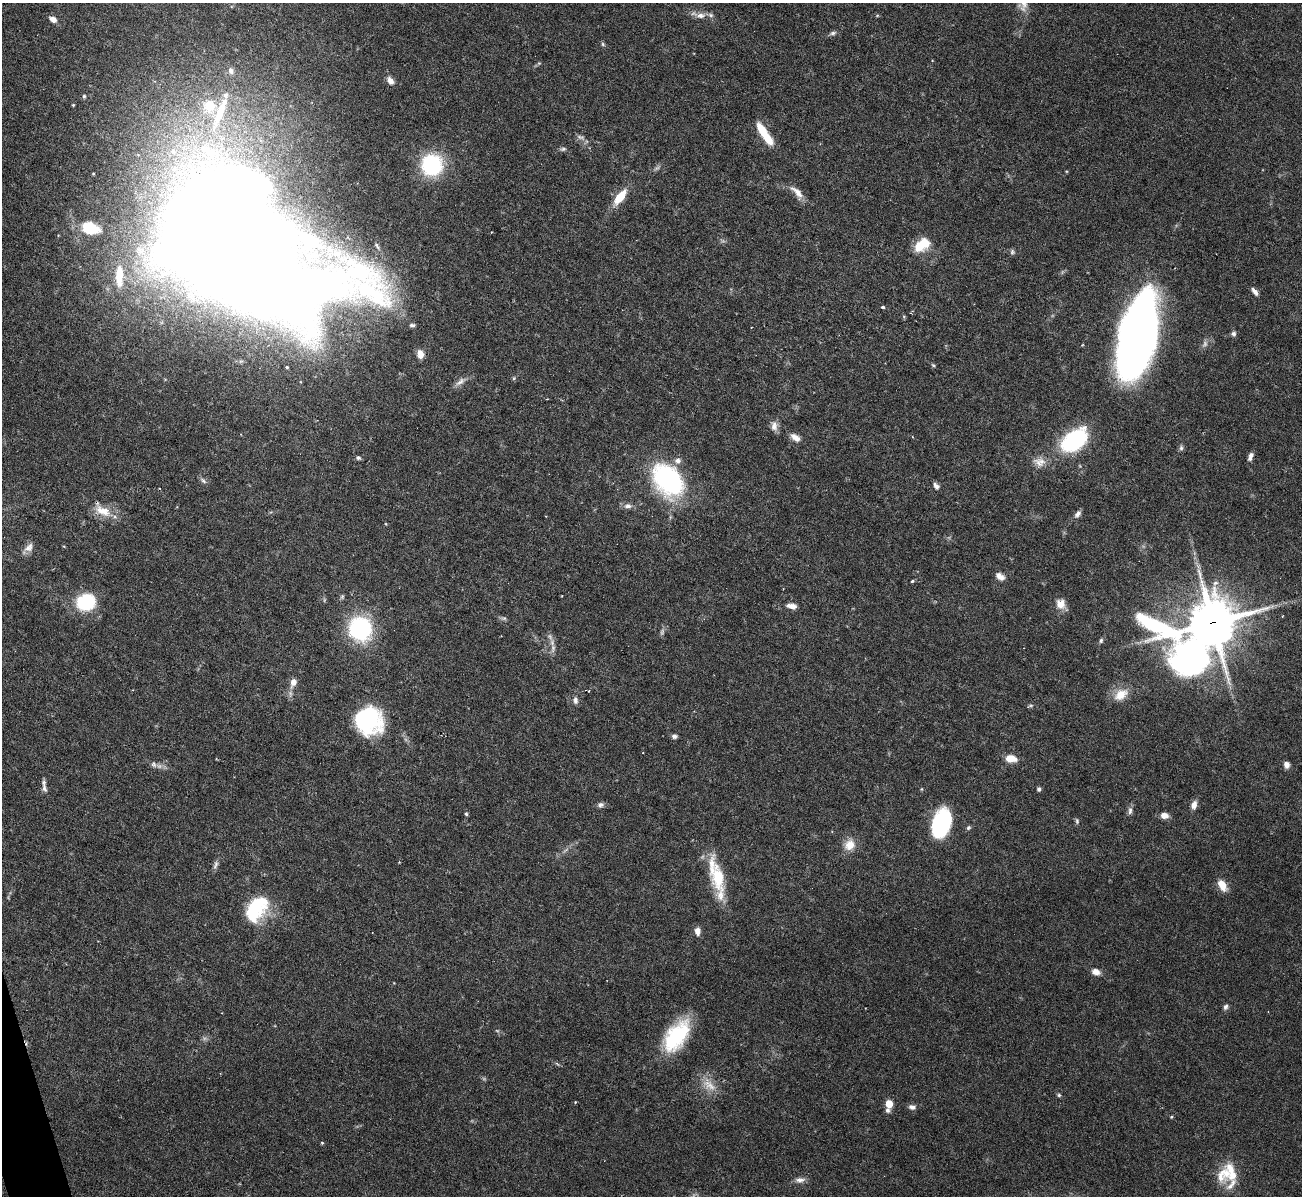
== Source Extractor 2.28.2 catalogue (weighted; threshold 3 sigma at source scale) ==
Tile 7 of 4 x 4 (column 3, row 2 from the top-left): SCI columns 2599-3898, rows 2531-3724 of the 5199 x 5182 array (HDU 1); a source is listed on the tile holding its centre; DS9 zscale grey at full resolution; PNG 1304 x 1198 px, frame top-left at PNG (2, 3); no overlay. Shown black and unused: <1% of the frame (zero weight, under 3 of 6 exposures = <1% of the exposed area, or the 3 px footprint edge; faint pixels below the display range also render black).
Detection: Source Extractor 2.28.2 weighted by HDU 2 'WHT'; one run over the whole footprint, this tile lists its part. Background 0.0842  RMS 0.0032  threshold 0.0132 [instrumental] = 3 sigma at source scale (4.09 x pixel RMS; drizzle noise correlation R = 1.36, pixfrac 0.8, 0.05/0.05 arcsec/px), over >= 5 px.
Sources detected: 117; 6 too faint to see at this stretch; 5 inside a brighter object's white glare — not listed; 8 inside a brighter listed object's ellipse — not listed separately; the other 98 listed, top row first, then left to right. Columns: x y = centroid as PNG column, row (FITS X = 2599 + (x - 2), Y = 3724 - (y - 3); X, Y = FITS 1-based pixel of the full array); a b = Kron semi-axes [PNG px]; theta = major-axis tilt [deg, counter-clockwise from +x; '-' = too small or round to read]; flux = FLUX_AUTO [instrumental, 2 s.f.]
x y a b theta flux
1024 5 23 15 77 4.7
701 15 15 8 6 2.2
53 19 9 6 -29 1.8
833 33 10 5 17 0.83
603 44 6 4 -61 0.48
539 63 6 4 42 0.41
390 81 9 6 -51 2
84 96 5 4 - 0.49
73 105 3 3 - 0.3
209 106 6 6 - 16
219 114 58 12 69 16
762 130 18 8 -60 6.4
563 149 8 5 10 0.68
432 165 21 20 - 25
797 192 23 8 -44 3
620 197 18 8 51 6.9
90 228 20 12 -16 10
219 233 64 52 22 1200
922 244 20 13 38 7.5
377 246 14 5 -56 1
1012 252 8 6 -88 0.63
119 276 30 10 89 8.1
1255 292 10 5 -51 1.3
883 307 4 3 - 1.1
904 317 6 4 -73 0.35
412 325 8 5 -2 0.72
1233 334 6 6 - 0.88
1137 339 71 29 77 210
420 354 11 8 -79 2.3
933 365 6 4 -42 0.4
287 367 4 3 - 0.42
460 382 19 6 34 1.9
547 399 2 2 - 0.21
774 426 13 9 -89 1.9
795 437 13 7 -34 2.1
1074 440 21 13 38 41
1181 448 8 5 81 0.73
1250 457 10 5 71 1.3
358 458 7 5 -20 0.66
1039 463 20 9 -45 2.8
668 480 39 27 -52 44
203 481 9 5 -39 0.85
936 486 8 5 -52 1.2
628 506 12 7 2 1.5
103 511 27 13 -26 5.8
1078 514 10 6 52 1.2
28 548 18 8 45 2
1000 576 12 7 -34 1.9
912 581 3 3 - 0.52
86 602 14 12 13 26
1061 604 14 11 -52 3.1
792 606 13 7 -9 2
503 618 9 5 -1 0.67
1212 622 15 14 - 1100
360 629 15 14 - 49
1101 640 7 5 85 0.6
553 648 14 6 86 1.6
1191 658 86 50 -35 160
293 682 13 8 69 2.3
1121 694 22 14 35 5
575 700 10 6 -82 1.2
1030 706 9 4 5 0.5
369 720 29 28 - 29
674 736 5 5 - 1
1011 758 11 7 -4 4.7
154 764 10 7 -42 1.2
1286 765 7 6 - 1.7
44 788 14 6 -75 1.4
921 789 5 3 - 0.28
1039 789 5 5 - 0.71
600 805 8 6 19 1.1
1194 805 10 6 72 1.8
1130 810 11 6 85 1.1
466 814 4 4 - 0.4
1164 815 8 6 -4 2.4
1077 821 8 5 -81 0.58
941 824 25 15 73 33
968 828 7 6 - 0.58
850 845 15 13 61 4.2
566 850 10 3 40 0.78
215 865 13 6 74 1.1
717 876 46 15 -74 15
1222 885 12 7 -59 4.6
253 911 28 18 -81 12
697 931 9 6 -88 2
1096 972 10 7 -20 2.2
1226 1007 8 6 65 0.83
676 1036 38 20 55 22
557 1064 8 3 -45 0.39
709 1085 25 12 -44 4.8
1059 1095 5 5 - 0.45
575 1102 4 3 - 0.26
889 1104 7 5 82 8.2
912 1107 9 6 -10 1.2
1171 1117 4 3 - 0.31
322 1143 4 4 - 0.35
1223 1174 29 20 63 8.2
800 1180 13 7 4 1.6
Overlapping masked pixels (flux is a lower limit): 3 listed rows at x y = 103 511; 1212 622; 1191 658
Isophote crosses this tile's border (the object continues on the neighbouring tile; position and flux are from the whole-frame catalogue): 1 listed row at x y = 1024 5